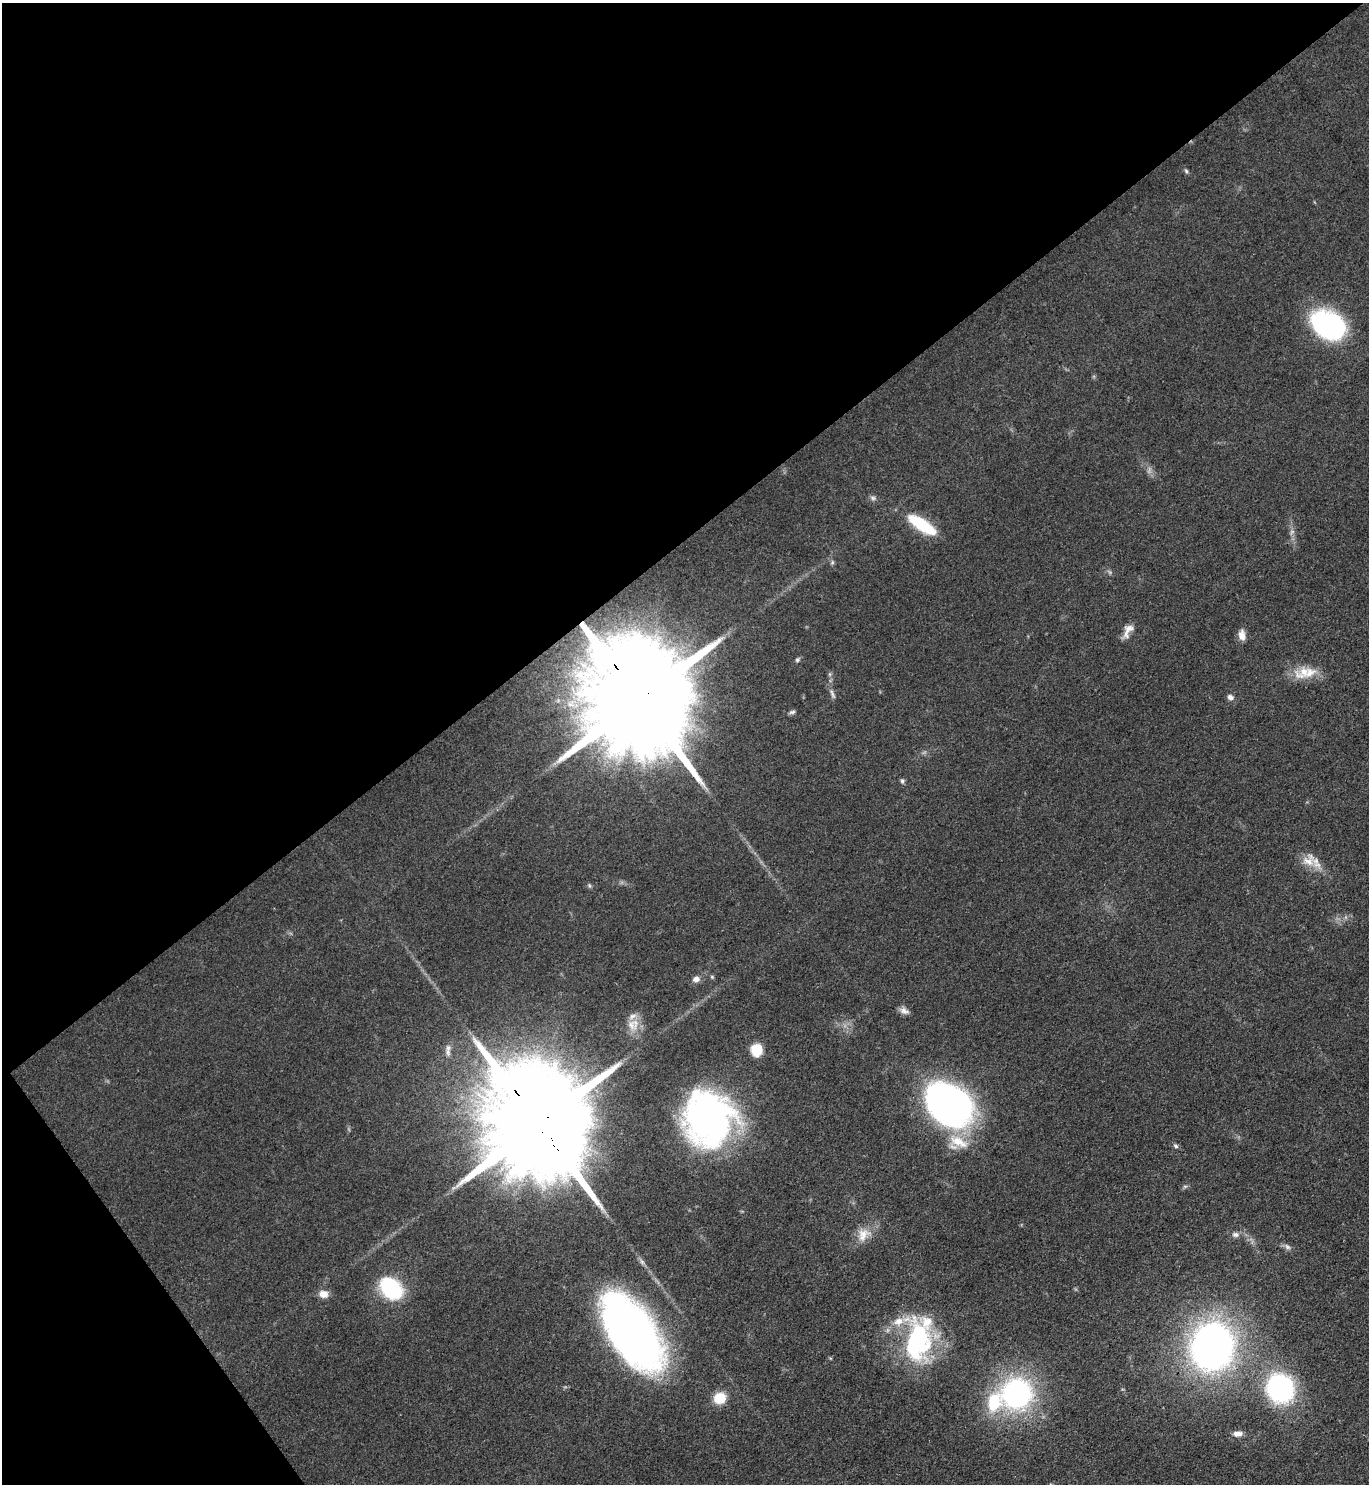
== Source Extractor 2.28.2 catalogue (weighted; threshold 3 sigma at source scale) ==
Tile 5 of 4 x 4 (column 1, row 2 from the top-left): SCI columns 157-1523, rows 2966-4447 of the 5924 x 5929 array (HDU 1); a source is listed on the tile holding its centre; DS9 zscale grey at full resolution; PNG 1371 x 1486 px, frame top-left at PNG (2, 3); no overlay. Shown black and unused: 39% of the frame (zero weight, under 3 of 4 exposures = <1% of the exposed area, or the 3 px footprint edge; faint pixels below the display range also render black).
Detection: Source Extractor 2.28.2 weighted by HDU 2 'WHT'; one run over the whole footprint, this tile lists its part. Background 0.0759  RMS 0.0061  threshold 0.0275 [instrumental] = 3 sigma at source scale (4.5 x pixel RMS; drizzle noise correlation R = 1.50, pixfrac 1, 0.05/0.05 arcsec/px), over >= 5 px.
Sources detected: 47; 3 too faint to see at this stretch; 1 inside a brighter object's white glare — not listed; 4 inside a brighter listed object's ellipse — not listed separately; the other 39 listed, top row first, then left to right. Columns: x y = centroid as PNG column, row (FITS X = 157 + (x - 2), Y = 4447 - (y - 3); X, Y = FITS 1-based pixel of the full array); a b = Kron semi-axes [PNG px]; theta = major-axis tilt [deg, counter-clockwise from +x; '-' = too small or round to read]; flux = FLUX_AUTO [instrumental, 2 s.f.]
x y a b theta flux
1186 171 5 5 - 1.1
1328 325 35 24 -27 110
873 498 9 6 -10 1.8
922 525 31 10 -33 36
832 562 6 5 - 1.1
1128 631 21 10 62 6
1242 635 13 8 -85 4.9
797 660 7 5 45 1.3
1304 672 29 15 26 15
832 694 16 5 -66 2.4
1230 697 8 7 - 2.4
638 699 51 22 -55 32000
792 712 9 4 16 1.5
902 781 7 6 - 1.4
1309 860 20 17 36 10
589 886 7 4 -71 1
712 977 6 4 -46 0.8
696 979 8 7 - 3.5
904 1011 13 8 -26 3.3
631 1025 19 10 -67 8.2
756 1050 11 10 - 16
949 1105 42 32 -38 270
708 1119 52 47 -84 210
539 1124 42 24 -56 27000
958 1141 34 15 -26 18
1176 1146 7 6 - 1.4
1185 1186 7 4 19 1.1
1235 1234 11 7 -7 2.8
864 1235 22 16 45 11
1287 1247 10 6 -44 2.1
391 1288 30 21 -41 43
323 1294 11 9 -10 5.8
632 1333 75 37 -57 410
917 1341 53 30 89 90
1212 1346 32 28 78 390
1280 1388 26 23 -61 110
1017 1393 27 26 - 140
720 1398 12 11 - 15
1238 1434 11 7 4 3.7
Overlapping masked pixels (flux is a lower limit): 2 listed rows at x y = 638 699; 539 1124